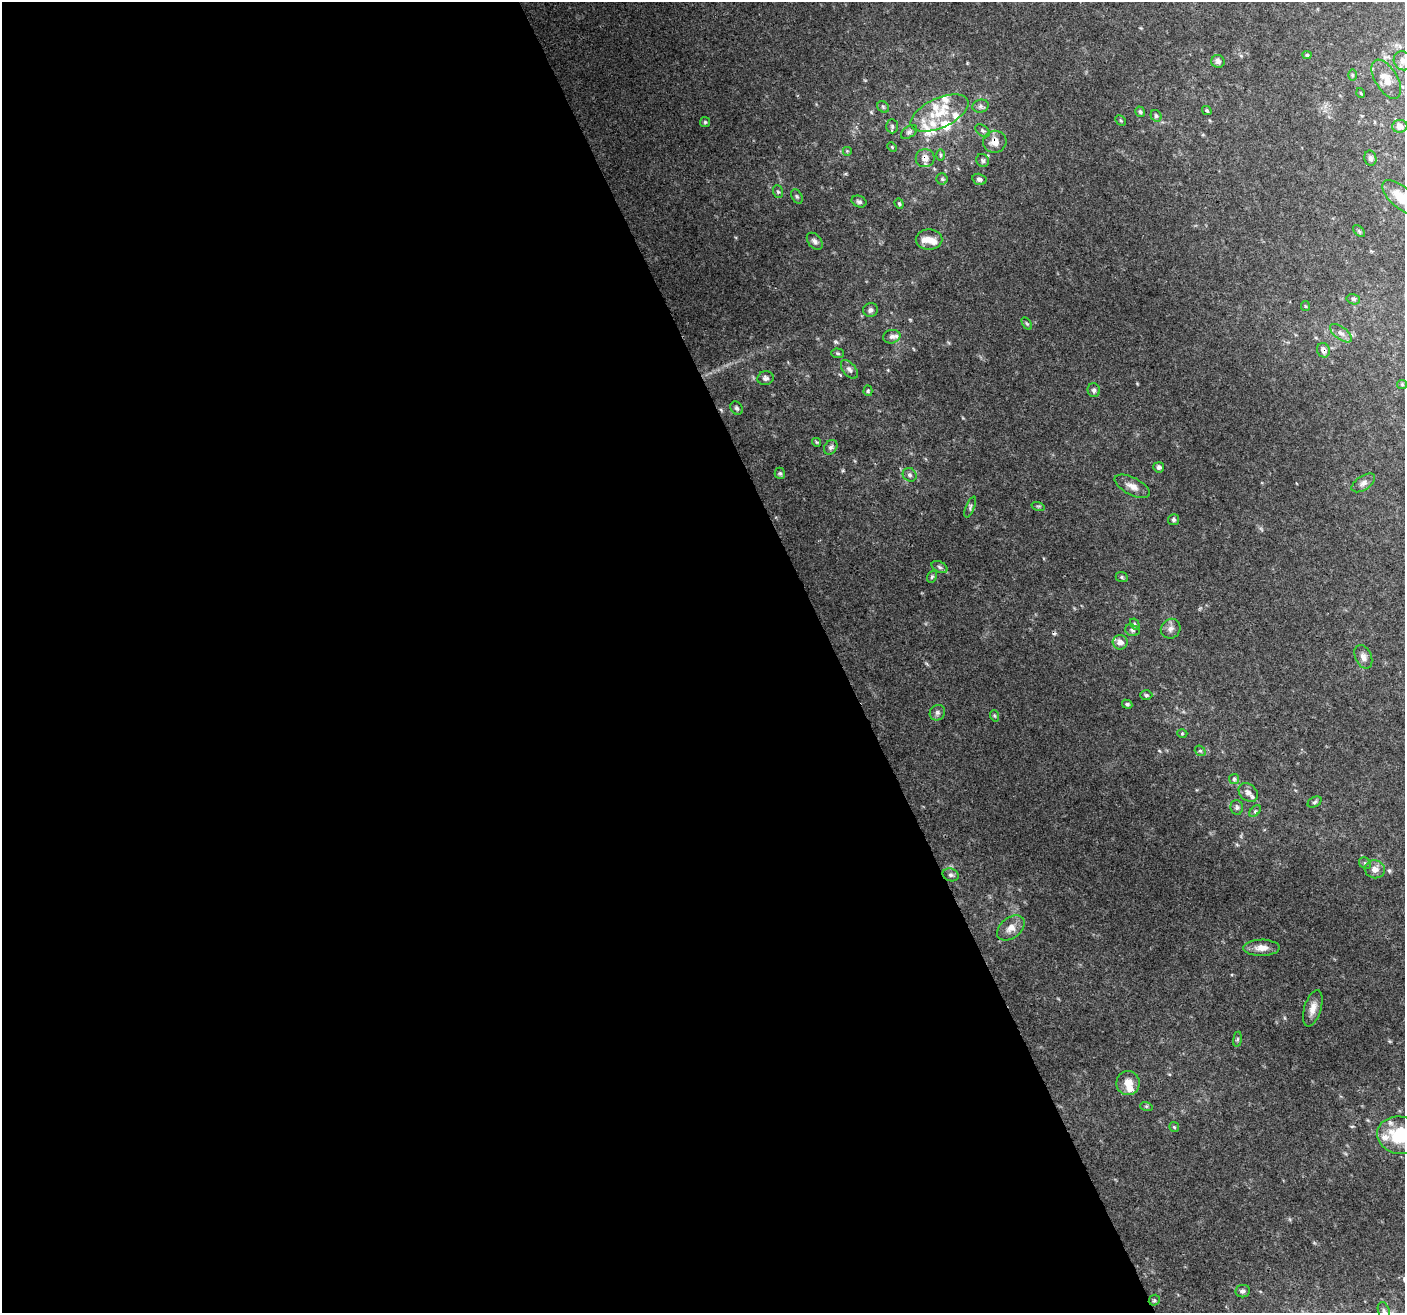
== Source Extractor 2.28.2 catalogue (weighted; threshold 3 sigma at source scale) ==
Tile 9 of 4 x 4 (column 1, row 3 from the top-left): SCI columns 4-1406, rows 1456-2766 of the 5618 x 5474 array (HDU 1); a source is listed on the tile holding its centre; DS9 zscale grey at full resolution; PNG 1407 x 1315 px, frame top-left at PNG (2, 2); each listed source drawn as its Kron ellipse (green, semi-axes under 4 px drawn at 4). Shown black and unused: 60% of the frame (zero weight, under 3 of 4 exposures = <1% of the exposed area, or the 3 px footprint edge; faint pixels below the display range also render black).
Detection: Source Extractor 2.28.2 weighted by HDU 2 'WHT'; one run over the whole footprint, this tile lists its part. Background 0.115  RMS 0.006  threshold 0.0269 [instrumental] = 3 sigma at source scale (4.5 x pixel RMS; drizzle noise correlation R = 1.50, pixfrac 1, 0.0396/0.0396 arcsec/px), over >= 5 px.
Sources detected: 108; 1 cosmic-ray / hot-pixel residue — neither listed nor drawn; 15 inside a brighter listed object's ellipse — not listed separately; the other 92 listed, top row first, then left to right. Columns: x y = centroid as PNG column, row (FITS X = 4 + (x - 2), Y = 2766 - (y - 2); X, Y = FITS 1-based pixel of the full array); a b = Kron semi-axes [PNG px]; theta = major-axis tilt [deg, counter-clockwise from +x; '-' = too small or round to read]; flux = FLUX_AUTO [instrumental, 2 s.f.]
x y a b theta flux
1307 55 4 4 - 0.98
1218 61 6 6 - 2.1
1403 61 10 8 -50 3.2
1352 75 6 4 -89 0.71
1386 79 22 11 -59 8
1361 93 5 3 - 0.48
981 106 8 6 15 1.9
883 107 6 5 - 1.1
1207 110 5 3 - 0.78
1140 112 5 4 - 0.98
940 113 31 15 25 19
1156 116 6 5 - 1.2
1121 120 6 4 -45 0.78
705 122 5 5 - 0.9
892 126 7 5 -88 1.2
1400 126 7 6 - 3.8
983 131 8 5 -38 1.4
909 132 9 5 35 1.5
995 142 12 11 - 6.2
892 147 5 3 - 0.54
847 151 5 5 - 0.67
940 155 6 4 -89 0.73
925 158 9 9 - 4.4
1370 158 8 6 -78 1.9
983 160 7 6 - 1.3
942 179 5 5 - 1
979 179 7 5 -14 1.7
778 192 6 5 - 0.97
797 196 8 5 -62 1.1
1401 198 23 10 -42 11
859 202 7 5 -23 1.4
899 204 5 4 - 0.86
1359 231 7 4 -45 0.97
929 240 13 10 0 5.3
815 241 10 6 -50 2
1353 299 7 5 -14 1.2
1305 306 5 4 - 0.69
870 310 7 7 - 1.8
1027 324 7 4 -58 0.83
1341 333 13 6 -37 2.8
892 337 9 6 13 2.2
1323 350 7 6 - 3
838 353 6 5 - 1.1
849 369 11 6 -52 2.2
765 378 8 7 - 1.9
1402 384 5 4 - 0.65
1094 390 7 6 - 1.6
868 391 5 4 - 0.88
737 408 7 5 -50 1.3
817 442 4 4 - 0.63
831 447 8 6 52 1.7
1159 467 5 5 - 1.7
780 473 6 5 - 1.1
910 475 7 6 - 1.6
1363 483 13 7 34 2.7
1132 486 19 8 -27 5
1038 506 6 4 -17 0.87
970 507 11 3 67 1.2
1173 520 5 5 - 1.3
940 567 8 5 -28 1.3
932 577 6 4 68 1
1122 577 6 5 - 1
1135 624 6 4 -61 0.91
1171 629 10 9 - 2.9
1132 630 7 5 -18 1.4
1120 642 7 7 - 3.6
1363 657 12 8 -64 3.3
1146 695 6 5 - 1.1
1127 704 5 4 - 1.1
937 713 8 7 - 1.8
995 716 6 3 -70 0.72
1182 733 5 3 - 0.57
1200 751 5 5 - 0.94
1234 779 5 5 - 0.94
1248 793 11 8 -43 3.4
1315 802 7 5 27 1.1
1237 807 7 6 - 1.6
1255 811 7 4 45 1
1365 863 6 5 - 1
1375 869 10 9 - 4
951 875 8 6 -16 1.7
1011 928 15 10 38 5.7
1261 948 18 8 1 5.1
1313 1008 19 8 73 5.1
1237 1039 7 4 82 0.94
1128 1083 12 11 - 7.2
1146 1106 6 4 -18 0.81
1174 1127 5 5 - 0.83
1401 1135 24 18 -9 29
1243 1291 7 6 - 1.7
1154 1300 6 5 - 0.97
1384 1311 9 5 -70 1.7
Overlapping masked pixels (flux is a lower limit): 3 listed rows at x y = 995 142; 925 158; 1323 350
Isophote crosses this tile's border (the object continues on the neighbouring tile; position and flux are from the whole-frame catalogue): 3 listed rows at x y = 1403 61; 1401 198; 1401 1135